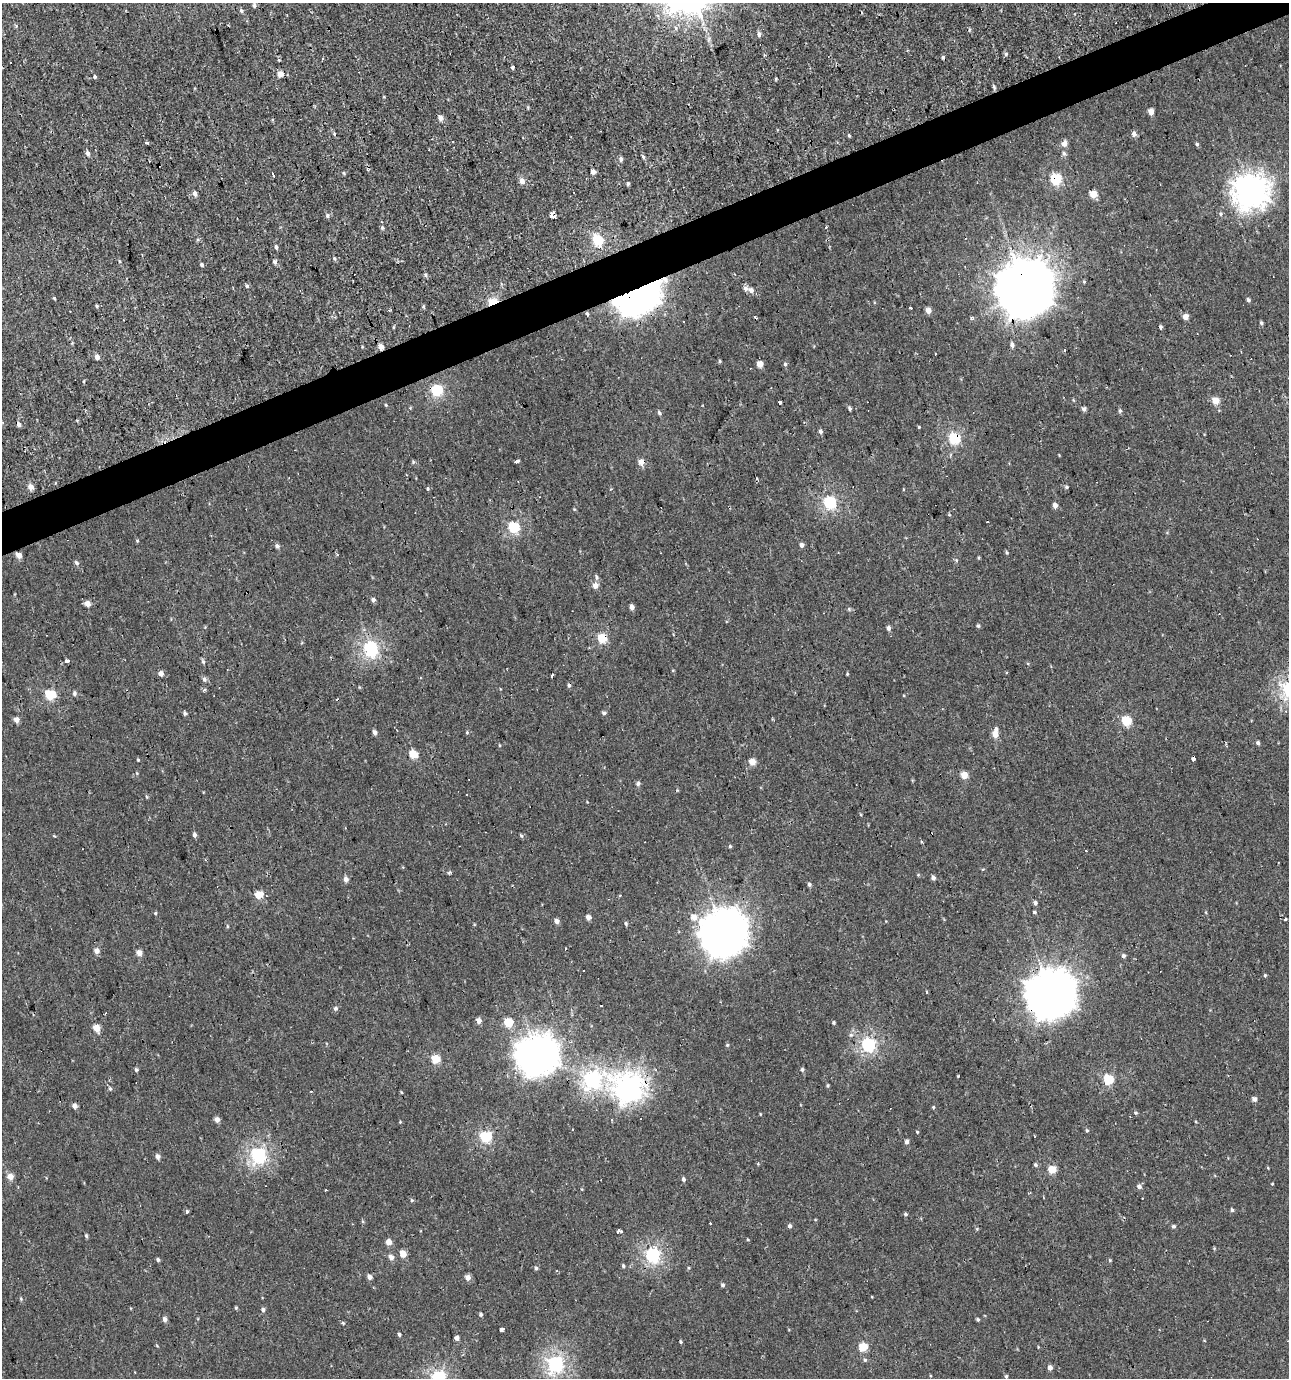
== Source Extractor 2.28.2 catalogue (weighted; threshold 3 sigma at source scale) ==
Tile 10 of 4 x 4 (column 2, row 3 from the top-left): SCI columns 1414-2700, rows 1377-2752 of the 5344 x 5504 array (HDU 1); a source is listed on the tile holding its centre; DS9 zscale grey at full resolution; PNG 1291 x 1380 px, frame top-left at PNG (2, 3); no overlay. Shown black and unused: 3% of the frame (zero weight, under 2 of 3 exposures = <1% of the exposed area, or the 3 px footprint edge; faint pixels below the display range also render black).
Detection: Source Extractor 2.28.2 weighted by HDU 2 'WHT'; one run over the whole footprint, this tile lists its part. Background 0.00109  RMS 0.0043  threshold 0.0194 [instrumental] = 3 sigma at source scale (4.5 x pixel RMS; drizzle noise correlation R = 1.50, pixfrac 1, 0.0396/0.0396 arcsec/px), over >= 5 px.
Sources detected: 241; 1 inside a brighter object's white glare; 21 cosmic-ray / hot-pixel residue — not listed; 1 inside a brighter listed object's ellipse — not listed separately; the other 218 listed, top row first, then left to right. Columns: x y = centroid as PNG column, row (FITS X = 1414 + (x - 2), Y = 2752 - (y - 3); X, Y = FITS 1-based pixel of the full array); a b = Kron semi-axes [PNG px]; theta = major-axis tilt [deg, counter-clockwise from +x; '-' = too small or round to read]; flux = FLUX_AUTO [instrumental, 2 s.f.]
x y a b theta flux
254 5 6 4 -89 0.86
241 10 5 5 - 0.86
969 30 5 3 - 0.44
759 34 6 5 - 1.1
1006 54 5 5 - 0.66
279 60 4 3 - 1.7
512 67 4 3 - 0.65
280 74 4 4 - 5.3
95 77 5 4 - 0.64
776 79 5 3 - 0.39
994 87 8 4 -72 0.72
1151 112 4 4 - 3.1
440 117 6 5 - 2.1
334 134 5 4 - 0.5
1134 134 5 5 - 2
849 135 4 4 - 0.46
146 142 3 3 - 2.5
1064 144 5 5 - 3
1197 144 5 4 - 0.7
88 153 6 5 - 1.2
1064 153 6 5 - 0.84
643 157 6 4 -62 0.69
621 159 6 5 - 1.1
593 172 4 4 - 1.9
344 173 5 3 - 0.42
273 174 4 2 - 0.93
1055 179 5 5 - 30
522 181 5 5 - 3
628 183 5 4 - 0.68
1251 192 12 10 -15 350
195 193 6 5 - 1.3
1093 194 5 4 - 8.7
554 215 5 4 - 39
327 216 6 5 - 0.88
382 227 7 4 -64 0.71
597 240 5 5 - 31
276 247 6 4 -63 0.76
334 258 5 4 - 0.53
119 261 5 3 - 0.43
274 262 6 6 - 1
201 264 5 4 - 0.7
425 275 5 5 - 0.72
1084 282 5 4 - 0.45
247 286 3 3 - 2.9
1024 289 18 18 - 2000
751 290 6 6 - 2
636 293 17 14 27 930
54 298 5 3 - 0.38
1248 300 5 4 - 0.77
493 302 7 4 16 26
97 306 5 3 - 0.46
424 307 5 3 - 0.51
911 308 3 2 - 0.87
389 310 3 3 - 0.49
928 310 5 4 - 3.1
587 314 5 3 - 0.72
1185 317 4 4 - 3.1
1261 323 5 4 - 0.69
1161 327 5 3 - 0.75
1012 345 6 5 - 1.1
381 347 5 5 - 2.3
1065 351 3 3 - 1.1
97 357 5 5 - 1.7
719 361 5 3 - 0.48
760 364 4 4 - 4.6
785 364 5 4 - 0.66
437 390 5 5 - 37
1215 401 5 4 - 7.3
780 403 4 3 - 2.5
386 405 4 3 - 0.38
850 408 5 4 - 0.74
1084 409 5 4 - 1.3
1120 411 5 5 - 0.68
659 413 6 4 -63 0.79
18 424 5 4 - 1.2
919 427 3 3 - 0.38
820 432 5 4 - 1.2
954 438 6 5 - 40
517 461 6 3 17 4.8
641 462 5 5 - 3.4
30 487 5 5 - 2.9
1067 487 4 4 - 0.61
427 489 3 3 - 0.89
830 502 5 5 - 48
1055 505 5 4 - 1.9
987 521 3 2 - 0.81
514 527 5 5 - 35
137 541 5 3 - 0.44
802 545 4 4 - 1.5
277 546 6 5 - 1.1
1006 552 5 3 - 0.47
19 555 4 4 - 4.6
77 563 6 5 - 0.84
596 577 7 4 -78 0.86
595 586 5 5 - 3.1
373 600 5 4 - 1.1
87 604 4 4 - 3.7
632 607 4 4 - 1.9
978 626 4 4 - 0.7
888 628 5 4 - 1.4
602 638 5 5 - 19
371 649 6 6 - 74
67 660 4 3 - 4.5
203 662 6 5 - 0.71
161 673 5 4 - 1.8
847 674 5 3 - 0.37
552 675 3 3 - 1.2
204 679 6 5 - 1.2
205 690 3 3 - 2.1
74 693 6 5 - 0.89
50 695 5 5 - 22
185 713 4 4 - 0.96
604 713 6 4 -13 0.69
16 720 4 4 - 2.8
1126 721 5 5 - 19
996 729 6 5 - 1.1
375 732 5 4 - 1.5
467 732 5 4 - 0.46
995 734 5 5 - 4
1258 743 5 4 - 0.82
413 754 5 5 - 11
1193 758 3 3 - 32
138 760 4 3 - 0.34
752 762 5 4 - 5.3
964 775 4 4 - 7.1
638 784 5 5 - 1.1
194 835 5 4 - 1.2
55 836 4 3 - 0.47
521 836 5 4 - 0.6
922 842 3 3 - 0.75
730 846 4 4 - 0.47
933 878 4 4 - 1.3
346 879 6 5 - 1.8
809 884 5 4 - 0.86
259 895 7 5 29 6.5
1035 903 5 4 - 1.1
1034 912 3 3 - 1.3
155 913 4 4 - 0.42
589 917 6 4 -3 2.9
694 917 6 6 - 3.1
1285 920 3 2 - 0.65
557 921 5 5 - 1.7
626 923 5 4 - 0.63
723 933 16 15 - 850
565 949 3 2 - 0.41
97 951 4 4 - 2.9
139 953 4 4 - 3.6
1123 956 5 5 - 0.92
1265 975 5 3 - 0.45
1050 995 16 16 - 1000
601 1005 3 2 - 0.28
335 1008 5 5 - 0.98
478 1021 5 4 - 2.6
508 1022 5 5 - 15
834 1023 6 3 82 0.46
96 1028 5 5 - 5.3
727 1045 5 4 - 0.47
868 1045 6 6 - 64
537 1055 15 13 12 540
436 1059 5 5 - 15
136 1070 6 3 -88 0.72
802 1070 5 4 - 0.66
592 1079 7 7 - 120
1108 1079 5 5 - 22
828 1086 5 3 - 0.48
630 1087 11 10 - 250
110 1089 5 5 - 0.56
1254 1099 5 4 - 1.8
74 1106 4 4 - 2
1135 1113 5 4 - 0.58
217 1119 5 4 - 2.4
612 1120 3 3 - 0.78
573 1130 3 2 - 0.51
1087 1130 4 4 - 0.51
917 1132 4 3 - 0.33
486 1136 6 5 - 37
906 1142 4 4 - 1.5
258 1155 6 6 - 85
158 1157 5 5 - 1.5
1035 1165 5 5 - 0.75
1052 1169 5 5 - 11
10 1177 5 5 - 4.1
683 1179 5 4 - 0.8
1139 1186 5 5 - 1.4
412 1200 5 4 - 0.52
1232 1210 5 4 - 0.62
187 1212 4 3 - 0.58
905 1214 5 4 - 0.64
710 1223 2 2 - 0.55
789 1226 4 4 - 1.1
1174 1226 5 4 - 0.71
977 1229 5 3 - 0.4
619 1231 5 3 - 4
86 1236 6 3 -82 0.63
389 1242 5 4 - 3.7
403 1254 5 4 - 5.5
652 1255 6 6 - 70
391 1257 6 5 - 2
158 1260 4 3 - 0.78
623 1266 4 4 - 0.62
536 1268 5 4 - 0.66
369 1277 5 5 - 1.9
468 1278 5 5 - 2.9
723 1285 5 4 - 0.7
236 1308 4 4 - 0.43
263 1310 5 5 - 0.9
481 1314 4 4 - 0.66
165 1319 5 4 - 1.6
978 1319 4 3 - 0.6
501 1330 4 4 - 4.4
399 1334 4 3 - 0.69
457 1338 4 4 - 1.6
863 1347 5 5 - 15
865 1360 5 5 - 0.66
555 1364 6 6 - 96
1050 1368 4 4 - 1.8
1006 1376 4 4 - 0.52
438 1378 6 6 - 70
Overlapping masked pixels (flux is a lower limit): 12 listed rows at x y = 1055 179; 554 215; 1024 289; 636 293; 493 302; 381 347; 954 438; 641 462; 602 638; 1193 758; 1050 995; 630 1087
Isophote crosses this tile's border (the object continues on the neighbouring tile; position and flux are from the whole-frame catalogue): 1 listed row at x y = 438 1378